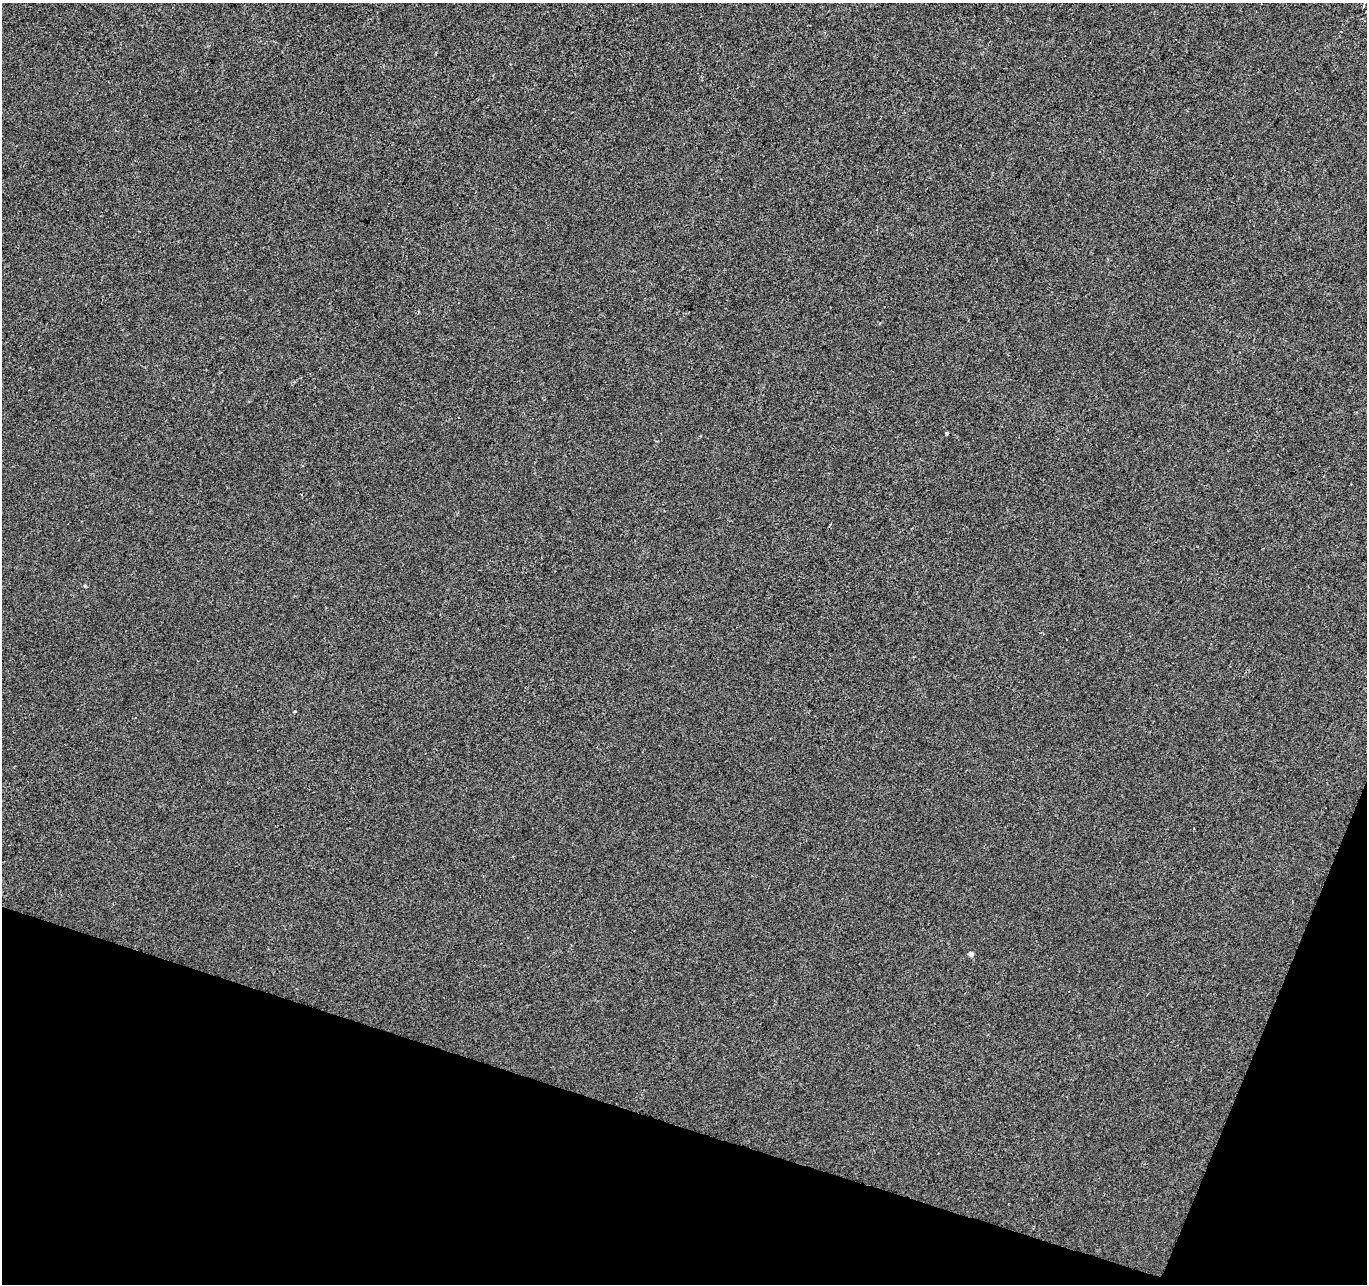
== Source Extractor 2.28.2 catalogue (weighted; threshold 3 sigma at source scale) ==
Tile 15 of 4 x 4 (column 3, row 4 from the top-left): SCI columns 2740-4104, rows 277-1558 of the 5470 x 5615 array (HDU 1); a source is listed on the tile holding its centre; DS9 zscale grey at full resolution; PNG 1369 x 1286 px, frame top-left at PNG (2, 3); no overlay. Shown black and unused: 16% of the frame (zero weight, under 2 of 3 exposures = <1% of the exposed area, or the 3 px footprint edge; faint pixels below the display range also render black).
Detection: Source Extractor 2.28.2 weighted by HDU 2 'WHT'; one run over the whole footprint, this tile lists its part. Background 1.71e-04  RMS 0.0042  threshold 0.0189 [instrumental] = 3 sigma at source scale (4.5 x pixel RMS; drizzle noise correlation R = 1.50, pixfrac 1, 0.0396/0.0396 arcsec/px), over >= 5 px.
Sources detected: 6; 1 cosmic-ray / hot-pixel residue — not listed; the other 5 listed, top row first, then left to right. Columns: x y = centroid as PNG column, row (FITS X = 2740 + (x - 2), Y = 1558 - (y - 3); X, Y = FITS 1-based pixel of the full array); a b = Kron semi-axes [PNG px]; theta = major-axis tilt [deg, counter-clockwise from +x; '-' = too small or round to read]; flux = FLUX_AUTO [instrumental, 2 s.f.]
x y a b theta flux
1363 7 4 3 - 0.69
947 433 3 3 - 1.6
85 586 5 3 - 0.44
294 712 4 2 - 0.41
971 954 4 4 - 2